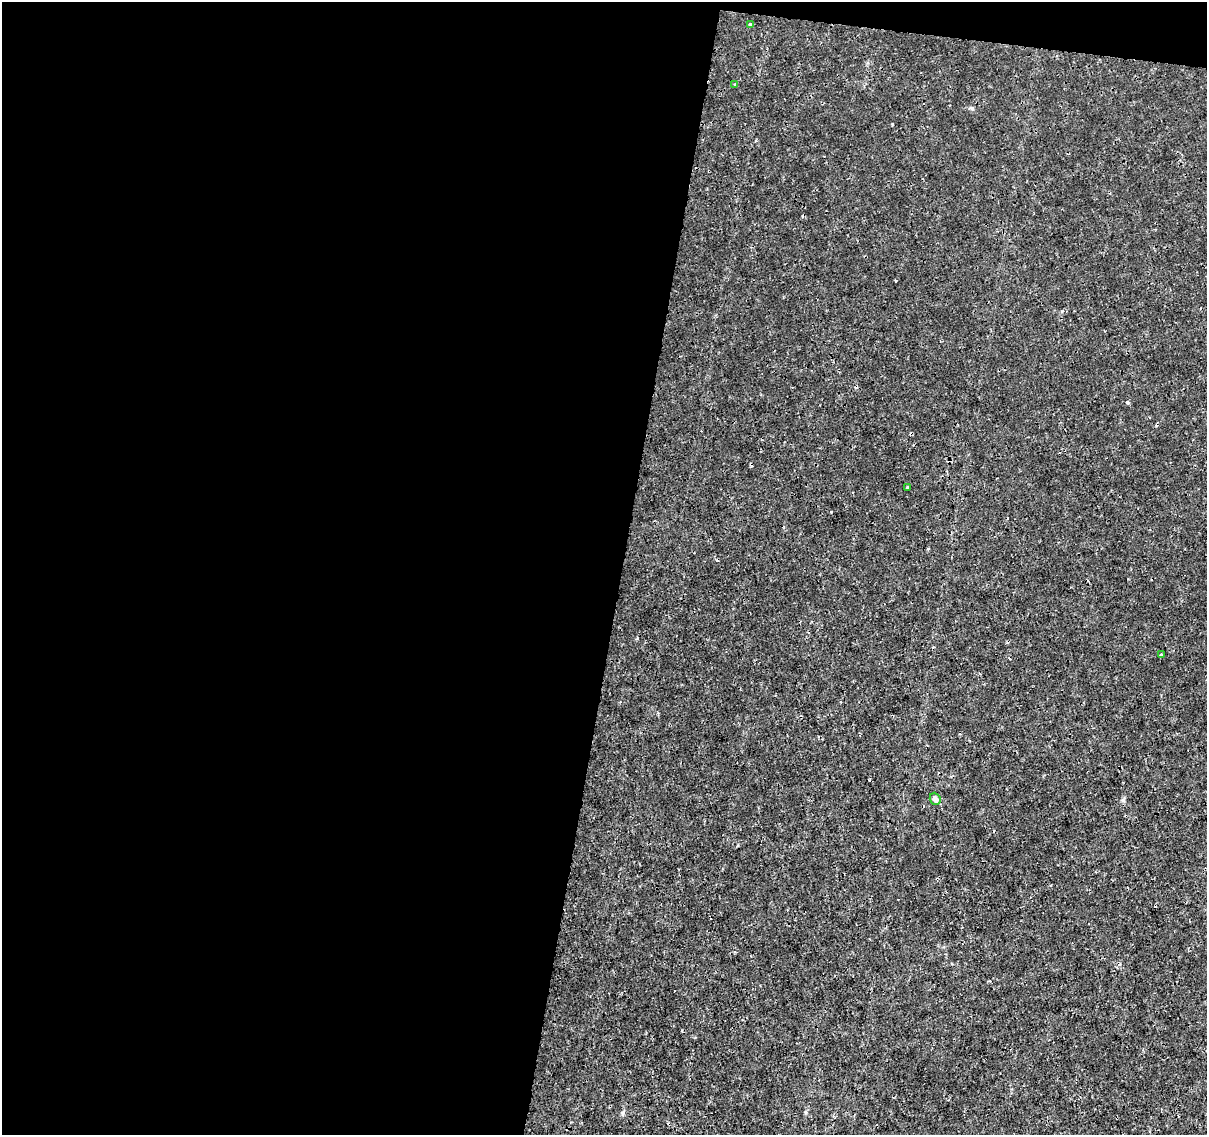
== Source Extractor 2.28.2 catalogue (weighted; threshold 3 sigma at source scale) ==
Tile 1 of 4 x 4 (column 1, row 1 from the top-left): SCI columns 10-1214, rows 3683-4815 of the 4830 x 5040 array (HDU 1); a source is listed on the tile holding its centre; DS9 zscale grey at full resolution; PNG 1209 x 1137 px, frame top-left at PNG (2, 2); each listed source drawn as its Kron ellipse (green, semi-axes under 4 px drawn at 4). Shown black and unused: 53% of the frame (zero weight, under 3 of 4 exposures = <1% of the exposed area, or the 3 px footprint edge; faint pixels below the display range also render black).
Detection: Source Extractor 2.28.2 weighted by HDU 2 'WHT'; one run over the whole footprint, this tile lists its part. Background -1.32e-04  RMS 8.0e-04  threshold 0.0036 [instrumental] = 3 sigma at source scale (4.5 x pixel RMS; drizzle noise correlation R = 1.50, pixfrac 1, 0.0396/0.0396 arcsec/px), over >= 5 px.
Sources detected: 9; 4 cosmic-ray / hot-pixel residue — neither listed nor drawn; the other 5 listed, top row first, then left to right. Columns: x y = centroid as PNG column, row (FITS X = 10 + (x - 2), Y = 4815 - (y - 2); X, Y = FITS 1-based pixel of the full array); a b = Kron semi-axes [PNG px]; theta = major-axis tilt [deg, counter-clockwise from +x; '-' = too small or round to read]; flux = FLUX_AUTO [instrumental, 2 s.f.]
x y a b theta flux
750 24 3 3 - 0.23
735 84 4 3 - 0.078
907 488 3 2 - 0.088
1161 655 4 3 - 0.093
935 799 6 5 - 0.41